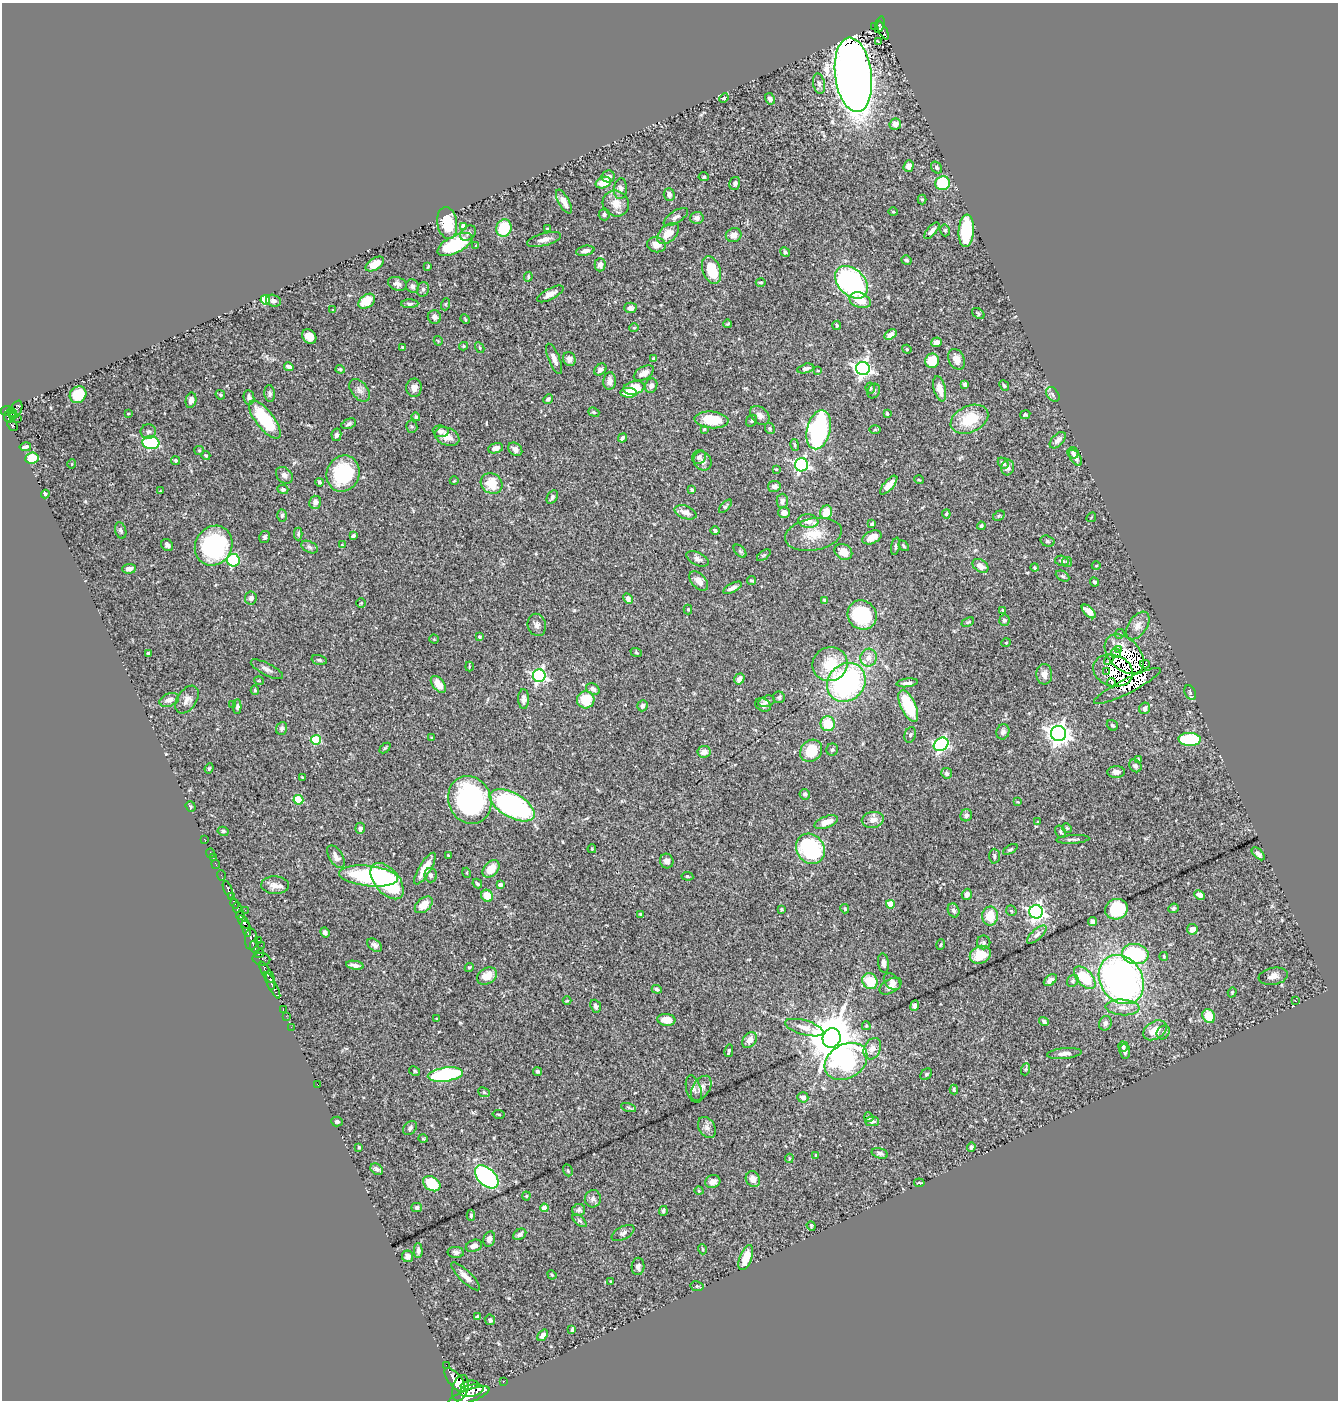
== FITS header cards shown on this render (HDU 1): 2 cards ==
NAXIS1  =                 1336
NAXIS2  =                 1398

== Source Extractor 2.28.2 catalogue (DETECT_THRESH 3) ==
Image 1336 x 1398 px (HDU 1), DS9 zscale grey, 1 PNG px = 1 image px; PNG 1340 x 1402 px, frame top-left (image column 1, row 1398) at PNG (2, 3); each listed source drawn as its Kron ellipse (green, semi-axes under 4 px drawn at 4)
Background 0.565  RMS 0.023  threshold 0.0677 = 3 sigma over >= 5 px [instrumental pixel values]
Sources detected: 467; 2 with non-positive FLUX_AUTO (blend fragments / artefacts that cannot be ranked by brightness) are neither listed nor drawn; the other 465 listed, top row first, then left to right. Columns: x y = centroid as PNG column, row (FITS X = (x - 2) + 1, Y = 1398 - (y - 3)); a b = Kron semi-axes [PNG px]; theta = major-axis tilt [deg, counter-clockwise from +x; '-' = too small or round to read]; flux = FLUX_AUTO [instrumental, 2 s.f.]
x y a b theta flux
880 25 8 3 72 110
875 27 4 2 - 19
883 30 10 4 -65 110
878 41 3 2 - 3.8
853 75 37 18 -83 2100
819 84 10 6 -79 5.9
724 98 5 3 - 1.5
770 99 6 5 - 6.3
895 124 6 5 - 11
909 166 6 5 - 9.1
937 168 6 5 - 3
608 176 6 6 - 6.2
704 177 5 4 - 2.3
603 183 8 5 21 25
735 183 7 5 73 3.8
942 183 7 7 - 90
620 189 10 6 86 6.3
669 195 6 5 - 6.7
922 200 5 4 - 2
564 202 13 5 -61 13
616 203 13 12 - 19
893 212 5 4 - 1.7
604 214 6 5 - 3.3
676 217 14 6 33 6.9
697 218 7 6 - 6.1
447 223 16 10 -82 50
463 226 4 4 - 13
504 228 9 7 75 55
547 229 3 2 - 1.4
945 230 6 4 -76 2.3
932 231 10 4 49 7.1
966 231 16 7 86 95
468 233 9 6 38 4.8
668 233 13 8 42 22
734 235 8 6 20 9.7
544 239 17 6 15 9.6
455 245 19 8 26 110
656 245 9 7 -15 12
476 246 4 3 - 1.6
585 251 9 5 11 7
785 252 5 4 - 3.4
906 260 5 4 - 3.1
375 264 10 5 32 20
600 265 6 5 - 7.2
428 267 3 2 - 1.4
712 270 15 9 -69 47
528 277 5 4 - 2.3
761 282 5 2 - 1.7
851 282 19 13 -45 320
397 284 10 6 -19 6.6
412 286 7 6 - 4.7
423 289 7 6 - 3.9
550 294 15 5 27 9.9
265 300 5 4 - 44
860 300 11 7 -21 24
273 301 7 5 -16 5.9
367 301 9 6 36 27
410 304 8 4 2 3.6
446 304 6 4 71 2
630 308 6 5 - 7.1
333 310 3 3 - 1.3
978 313 7 4 -37 2.6
434 317 7 6 - 6.8
465 319 5 3 - 1.5
728 324 4 2 - 1.4
837 325 4 4 - 3
634 328 4 4 - 1.7
890 335 6 4 36 8.1
309 337 8 6 -46 17
438 341 5 3 - 1.2
937 342 5 5 - 6.2
463 346 4 4 - 2
402 347 3 2 - 1.4
480 348 5 3 - 1.9
907 349 5 4 - 1.5
554 359 16 5 -68 8.2
569 359 7 6 - 8.3
654 359 3 3 - 2.5
957 359 11 7 -64 14
932 361 7 7 - 40
289 367 5 4 - 7.8
806 368 8 4 14 4.5
863 368 7 6 - 630
340 369 4 4 - 1.6
600 370 7 5 40 5.2
818 371 4 2 - 1.2
644 373 11 6 30 9.9
610 381 9 6 86 8.8
965 384 4 3 - 3.2
651 386 7 6 - 5.8
1004 386 6 4 -49 2.3
414 388 9 8 - 9.3
634 388 11 6 12 38
870 388 5 5 - 2.1
940 389 13 6 -76 15
359 390 13 8 -52 7.6
874 391 7 6 - 3.6
270 393 8 5 -83 3.5
629 393 8 4 -2 20
1053 394 8 5 -52 4.1
78 395 9 8 - 46
220 395 5 4 - 2.2
249 398 7 5 -85 4.3
548 399 5 4 - 3.8
191 400 8 5 78 6.3
16 410 10 5 63 390
7 411 6 5 - 420
12 412 5 3 - 150
594 412 6 4 -21 2.2
887 413 4 3 - 2.1
128 414 4 2 - 1.2
760 415 11 8 -44 8.7
1025 415 5 4 - 2.2
10 417 6 5 - 320
416 417 4 4 - 2.2
17 418 2 2 - 47
969 419 20 13 25 53
265 420 23 9 -52 96
711 420 17 8 -4 43
752 421 6 5 - 2.8
349 424 8 5 23 3.7
12 426 6 4 -48 220
412 427 6 5 - 2.7
704 429 4 4 - 1.8
770 429 6 4 -59 2.3
819 430 20 12 76 260
875 430 6 4 1 1.9
441 431 8 5 -5 5
148 432 8 7 - 4.5
336 435 6 5 - 4.2
447 437 13 8 -23 16
622 438 5 3 - 3.3
1058 440 10 5 46 7.8
151 443 8 6 -6 170
795 445 6 3 -78 2.2
25 447 6 3 11 4.1
496 448 8 5 17 8.5
515 449 8 6 -39 9.3
199 450 5 4 - 1.7
1073 453 6 5 - 4.9
206 455 4 4 - 2.4
699 457 7 6 - 5.5
32 458 7 5 6 39
1075 458 9 5 -57 7.1
175 460 4 4 - 3.3
703 461 10 8 -57 7.3
1003 463 6 4 -50 5.1
72 464 4 3 - 0.99
801 465 6 6 - 300
1008 468 8 6 74 5.1
776 469 4 3 - 1.3
343 474 18 16 65 97
284 475 9 7 -43 5.8
919 480 5 3 - 1.1
454 481 4 3 - 1
319 482 4 3 - 2.6
491 483 11 10 - 34
889 485 12 5 48 12
774 486 6 5 - 5.4
283 489 5 4 - 4.1
692 490 4 3 - 2.3
160 491 3 3 - 1
45 494 4 3 - 2.6
552 497 7 5 59 4.4
782 501 7 5 88 7.4
315 502 6 6 - 8.2
725 506 8 4 48 2.4
686 512 11 6 -21 11
784 512 6 5 - 8
826 512 7 6 - 27
946 514 4 4 - 1.6
282 516 6 4 86 3.1
999 516 6 4 29 2.3
1091 517 5 2 - 1.1
808 521 10 6 -7 12
872 524 4 2 - 2.1
981 526 4 4 - 2.5
121 530 8 5 -72 3.6
715 531 4 3 - 4.5
298 534 6 4 -90 2.8
813 534 29 16 10 35
353 535 4 3 - 3.8
265 537 6 5 - 3.3
872 537 10 6 25 17
1047 541 7 5 -16 2.4
167 545 6 5 - 4
342 545 4 4 - 1.2
214 546 20 18 58 170
896 546 9 3 79 2.5
904 546 6 4 -51 2
310 547 9 5 -27 4.2
740 551 8 4 -45 3
843 552 9 7 -33 17
764 555 8 4 35 2.3
698 559 12 6 -26 6.2
233 560 6 6 - 110
1062 561 7 5 -15 5
1067 562 5 5 - 2.6
980 566 9 6 -33 12
1096 566 4 3 - 1.2
1035 568 4 4 - 2
129 569 7 5 5 7.5
1062 576 7 5 -26 2.8
699 581 11 7 -47 12
752 581 4 3 - 2.1
1094 582 5 4 - 3.1
732 588 10 4 27 6
251 598 6 6 - 6.1
628 599 5 4 - 10
825 600 4 3 - 4.2
361 603 5 5 - 1.5
688 609 5 4 - 1.6
1003 610 4 4 - 1.7
1089 611 8 4 -43 15
862 615 15 14 - 97
1004 620 5 5 - 3.2
968 622 6 4 25 2.3
537 625 11 9 -74 6.5
1138 626 15 9 55 11
1120 634 5 4 - 2.1
479 637 4 3 - 1.7
434 639 4 4 - 1.5
1006 643 5 3 - 1.2
1119 649 4 3 - 9.2
636 652 6 4 -19 1.7
1116 653 5 2 - 3.4
148 654 4 3 - 3.2
1124 654 23 15 -45 24
869 658 9 8 - 11
319 660 8 4 -15 2.8
1109 660 5 2 - 1.4
830 664 18 17 - 47
1145 664 5 3 - 290
469 666 5 2 - 1.4
267 669 18 6 -27 7.4
1113 671 20 15 -18 9.3
1107 672 3 2 - 4
1044 674 10 8 -89 9.6
539 676 6 6 - 320
739 679 6 4 56 8.6
259 681 5 3 - 1.2
846 682 20 18 47 300
907 683 10 4 7 4.9
1111 683 5 3 - 15
438 684 10 6 -52 15
1127 686 37 7 27 16
593 689 7 5 -29 5.6
255 690 5 4 - 2.4
1190 693 8 5 -65 3.2
779 697 6 5 - 2.7
524 699 10 5 -88 6.4
169 700 10 6 20 8.4
187 700 15 9 55 9.8
586 700 9 8 - 39
767 701 8 5 17 6
233 704 4 3 - 1.1
763 705 8 6 -26 5.5
642 706 5 5 - 5.6
908 706 17 7 -65 84
237 707 7 4 88 2.8
1145 708 6 5 - 6.6
828 724 7 7 - 38
1112 725 6 5 - 2.8
282 728 6 5 - 3.8
1003 732 8 6 69 5.5
1058 734 7 7 - 1200
910 735 8 5 70 3.4
432 738 3 3 - 1.4
1190 739 11 6 -3 97
316 740 5 5 - 83
941 744 8 6 36 310
385 748 6 4 43 1.9
832 749 6 6 - 3.3
811 751 12 10 45 48
704 752 6 6 - 11
1138 759 3 3 - 1.9
1135 766 7 5 -47 4.5
209 768 5 4 - 2.1
1116 772 9 6 2 7.5
947 773 5 5 - 5.3
302 777 3 2 - 1.1
805 794 5 5 - 4.1
298 800 5 4 - 66
470 800 24 21 -68 260
1018 802 4 3 - 1.1
512 805 25 12 -29 380
191 807 5 4 - 2.1
966 815 6 5 - 4.8
873 820 11 8 10 11
826 822 12 5 20 16
1038 822 4 2 - 1.1
360 828 5 4 - 5.1
1067 828 5 4 - 2
223 831 5 4 - 3.2
1061 832 6 5 - 2.5
204 839 2 2 - 9
1073 839 16 3 3 4.2
592 849 4 3 - 1.5
810 849 16 13 -56 160
1010 849 8 3 29 2.3
211 853 5 2 - 12
1258 854 8 4 -44 6.3
448 855 3 2 - 1.2
994 856 7 5 -89 3.3
336 857 13 6 -58 11
213 858 2 2 - 3.7
667 861 7 6 - 7
216 864 4 2 - 15
425 869 18 6 59 26
491 869 10 7 47 24
467 873 5 3 - 1.3
431 875 7 6 - 4.7
221 876 5 2 - 19
369 876 29 10 -6 170
687 876 6 4 -7 2
387 881 21 12 -50 170
477 884 5 3 - 1.9
500 884 4 3 - 7.1
275 885 14 8 -2 11
228 890 9 3 -68 250
967 894 6 5 - 8.2
1200 895 6 4 -25 6.5
487 896 6 5 - 21
231 897 4 3 - 180
235 904 5 3 - 360
890 904 4 4 - 33
424 905 10 6 40 18
237 908 5 3 - 670
1173 908 5 5 - 3.2
782 909 3 2 - 1.7
845 909 4 3 - 2.2
1116 909 11 10 - 78
245 910 2 2 - 10
954 910 7 5 -66 4.7
1011 911 6 4 -46 1.9
1036 912 7 6 - 510
640 914 3 3 - 1.2
240 915 4 3 - 510
990 916 9 8 - 30
244 922 8 4 -51 1100
1092 922 4 4 - 4.6
246 929 8 3 -75 510
1192 929 5 5 - 10
325 932 5 4 - 3.6
1037 935 12 5 42 5.3
251 939 11 6 -88 610
258 940 2 2 - 11
984 942 7 7 - 3.6
261 945 2 2 - 14
375 945 8 5 -37 5.3
941 945 5 3 - 1.6
255 947 7 3 -68 340
259 954 5 3 - 160
1135 954 13 10 -10 120
980 955 11 8 25 35
1164 956 4 3 - 1.8
261 959 9 6 -12 110
883 963 9 5 -82 5.1
355 965 9 4 -9 7.1
469 967 5 4 - 2.2
266 972 12 3 -60 990
487 976 10 8 32 20
1273 976 15 8 11 11
1085 978 13 7 -47 60
1121 979 26 21 -57 590
270 980 10 4 -80 490
1050 980 7 4 38 6.6
870 981 8 7 - 36
1073 981 6 5 - 3
892 982 10 6 -45 7
272 985 15 3 -62 680
890 986 12 7 29 9.5
657 989 5 4 - 3.4
1232 992 5 4 - 1.8
567 1001 4 3 - 1.2
1295 1001 3 2 - 1.9
596 1006 6 5 - 5
915 1006 5 4 - 5
1122 1007 17 8 -3 13
283 1010 2 2 - 10
286 1016 2 2 - 8.7
1209 1016 7 6 - 29
437 1019 4 3 - 1.4
666 1020 9 6 -6 21
1044 1021 5 4 - 3.8
1105 1023 7 6 - 5.8
866 1026 4 3 - 1.8
291 1027 2 2 - 9.5
804 1028 20 7 -16 14
1155 1030 13 8 31 24
1163 1032 7 6 - 4.7
832 1038 10 9 - 8600
750 1040 9 6 55 12
1123 1047 5 5 - 3.8
872 1049 11 8 62 11
729 1051 6 3 77 2.7
1125 1051 7 5 -85 4.4
1064 1053 17 5 6 8
846 1061 23 17 31 200
1026 1069 6 4 70 1.9
415 1071 6 4 -28 2.1
537 1071 5 4 - 2.8
445 1074 18 7 8 170
926 1074 6 5 - 3.2
317 1084 2 2 - 110
701 1088 14 8 57 9.6
694 1089 14 7 -73 6.2
954 1090 5 3 - 2.2
484 1092 6 4 -24 2.6
803 1097 5 5 - 7.1
629 1107 8 3 -19 2.2
498 1114 6 2 -9 1.4
869 1117 5 4 - 2.5
872 1121 7 5 0 4.8
337 1122 6 5 - 2.8
707 1127 11 8 -56 7.7
410 1128 8 6 49 3.9
423 1139 5 3 - 1.4
359 1147 4 3 - 2.3
971 1147 4 4 - 3.8
880 1153 8 5 -15 4.8
816 1155 3 3 - 2.2
789 1158 4 3 - 1.7
377 1169 7 5 -33 4.1
568 1170 6 4 -71 2
487 1177 14 8 -44 190
753 1179 8 7 - 10
713 1182 8 6 20 7.9
919 1183 5 3 - 1.7
432 1184 9 6 -33 55
699 1191 4 3 - 1.1
526 1196 4 4 - 1.7
593 1199 8 8 - 5.8
417 1208 5 4 - 4.2
544 1208 4 4 - 18
579 1210 6 6 - 4.3
663 1211 5 4 - 2.7
471 1215 5 4 - 2.9
579 1221 8 4 -41 3.1
811 1226 5 4 - 1.7
623 1233 12 6 27 5.4
520 1234 7 5 35 5.4
489 1239 8 5 74 7.8
474 1246 8 6 20 8.8
702 1249 5 3 - 1.2
418 1251 7 4 -90 4.6
456 1252 8 5 -3 4.5
408 1256 6 5 - 8.4
746 1258 13 6 69 32
638 1266 9 6 86 5.4
552 1275 5 4 - 1.6
465 1276 19 6 -44 11
611 1282 3 3 - 1.7
697 1286 7 5 -11 2.1
477 1316 3 3 - 2
490 1320 5 5 - 3.2
572 1329 4 3 - 2.6
543 1335 6 4 52 7.2
446 1365 2 2 - 42
455 1380 14 6 -51 2500
504 1381 2 2 - 7.9
470 1385 9 4 8 450
460 1388 13 7 74 3400
471 1391 12 6 12 1900
469 1396 22 6 20 3900
At the frame edge (FLAGS 8, measured only in part): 1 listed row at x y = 469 1396
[2 non-positive-flux detections neither listed nor drawn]